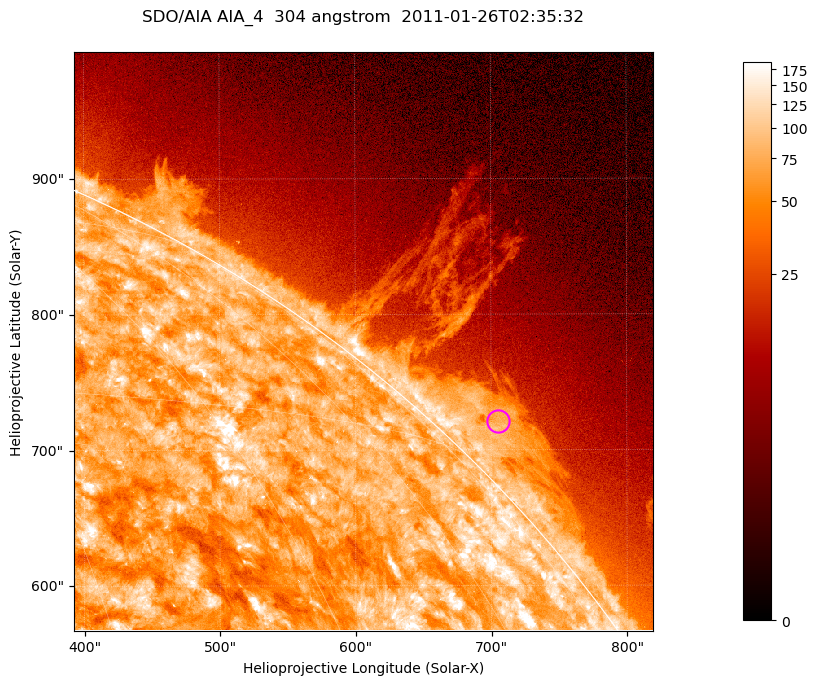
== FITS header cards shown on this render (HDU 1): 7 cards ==
TELESCOP= 'SDO/AIA '           / For AIA: SDO/AIA
INSTRUME= 'AIA_4   '           / For AIA: AIA_ATA1, AIA_ATA2, AIA_ATA3 or AIA_AT
WAVELNTH=                  304 / [angstrom] Wavelength
WAVEUNIT= 'angstrom'           / Wavelength unit: angstrom
DATE-OBS= '2011-01-26T02:35:32.125' / [ISO] Date when observation started; ISO 8
CTYPE1  = 'HPLN-TAN'           / CTYPE1; Typically HPLN
CTYPE2  = 'HPLT-TAN'           / CTYPE2; Typically HPLT

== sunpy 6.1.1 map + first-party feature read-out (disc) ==
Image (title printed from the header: SDO/AIA AIA_4  304 angstrom  2011-01-26T02:35:32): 711 x 711 px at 0.6 arcsec/px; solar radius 975 arcsec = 1624 px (partial field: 2.6% of the solar disc is inside the frame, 42% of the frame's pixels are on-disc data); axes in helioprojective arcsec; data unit not stated in the header (colour bar unlabelled)
Orientation: roll -0.132 deg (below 1 deg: not rotated)
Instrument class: DISC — disc imager (sunpy class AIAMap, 304 A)
Bright regions (active regions / flare kernels): reference = the on-disc median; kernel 7 px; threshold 5 sigma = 124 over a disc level ~75.1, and >= 1.15x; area >= 505 px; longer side >= 9 px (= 5.4 arcsec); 0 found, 0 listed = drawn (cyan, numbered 1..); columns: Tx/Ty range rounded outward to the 2 arcsec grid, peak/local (2 s.f.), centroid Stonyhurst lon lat
Off-limb structures (1.02-1.3 R_sun): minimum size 252 px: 6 found; the strongest spans PA ~310..320 deg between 1.02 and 1.06 R_sun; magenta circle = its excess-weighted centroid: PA ~315 deg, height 1.03 R_sun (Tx ~704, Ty ~722 arcsec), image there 2.8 x the reference